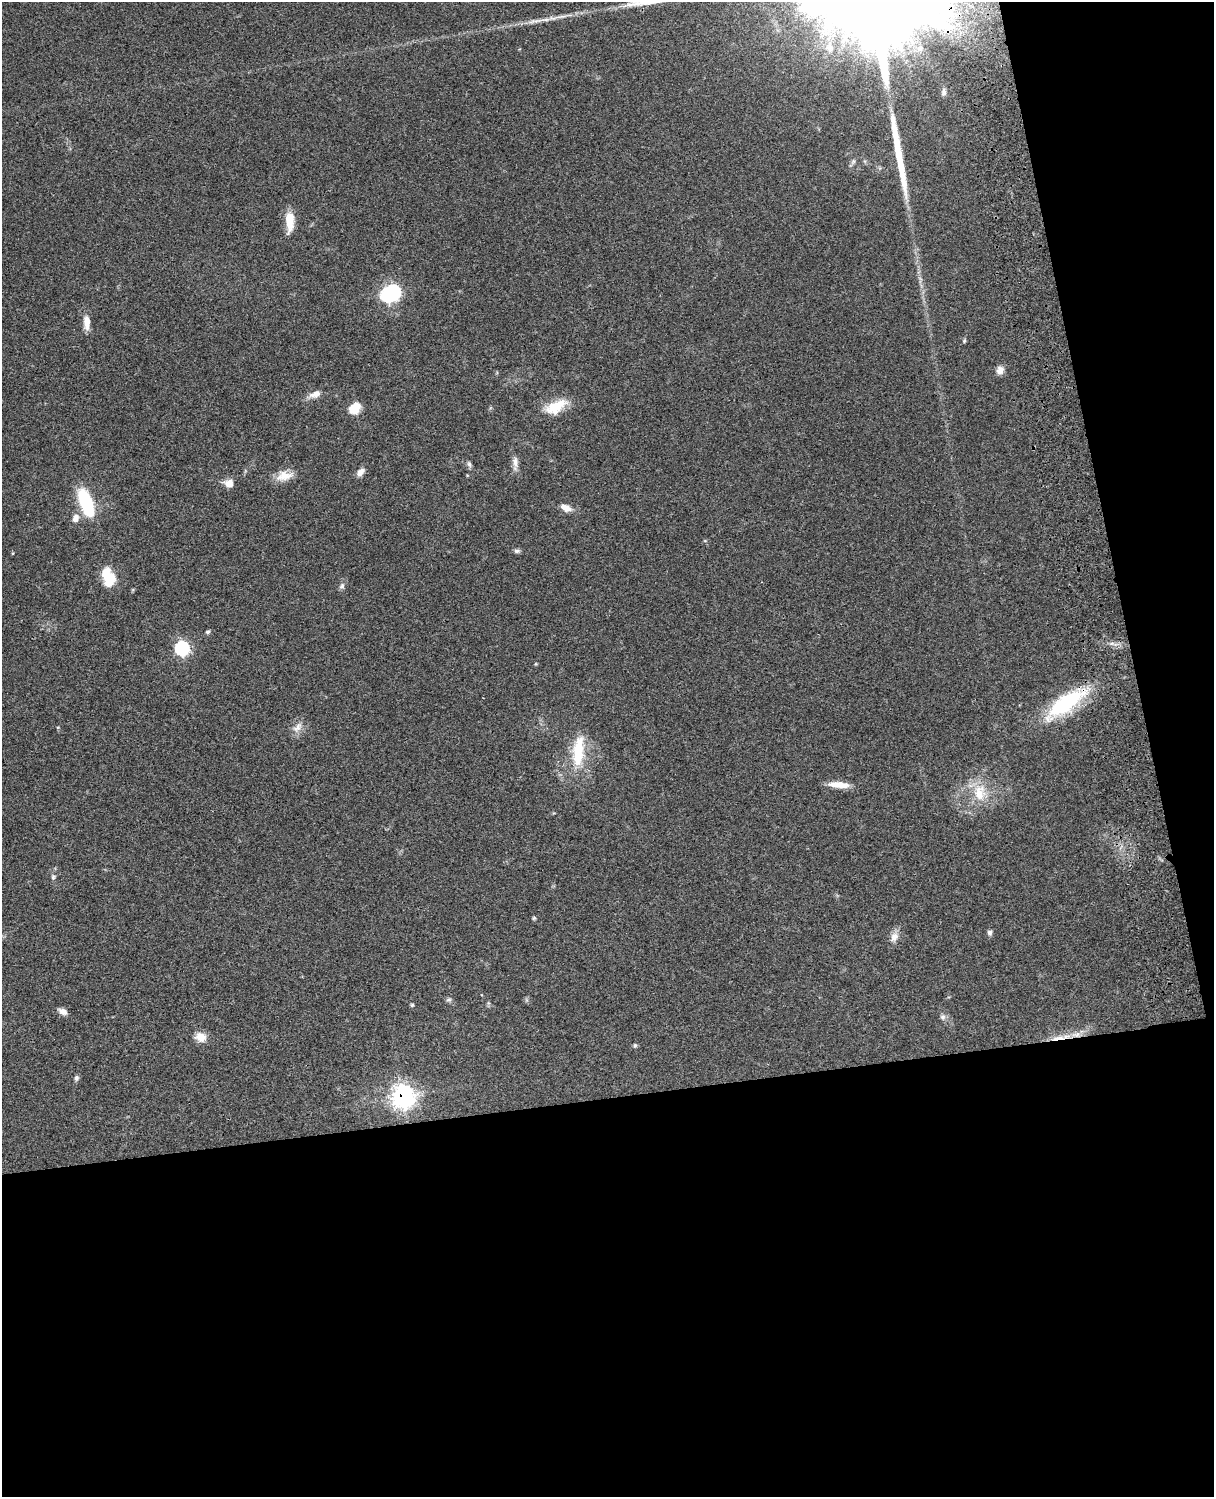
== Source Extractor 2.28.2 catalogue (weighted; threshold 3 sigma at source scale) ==
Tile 12 of 4 x 3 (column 4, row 3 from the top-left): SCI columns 3756-4967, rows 282-1776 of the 5088 x 4934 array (HDU 1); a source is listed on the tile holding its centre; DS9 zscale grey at full resolution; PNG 1216 x 1499 px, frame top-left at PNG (2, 2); no overlay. Shown black and unused: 33% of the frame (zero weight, under 3 of 4 exposures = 6% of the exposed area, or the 3 px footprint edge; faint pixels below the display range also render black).
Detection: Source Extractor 2.28.2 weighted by HDU 2 'WHT'; one run over the whole footprint, this tile lists its part. Background 0.0873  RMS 0.0063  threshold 0.0284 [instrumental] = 3 sigma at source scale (4.5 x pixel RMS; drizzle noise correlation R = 1.50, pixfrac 1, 0.05/0.05 arcsec/px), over >= 5 px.
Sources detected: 48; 2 inside a brighter object's white glare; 1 long thin detection or spike segment (spike, bleed or trail) — not listed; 1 inside a brighter listed object's ellipse — not listed separately; the other 44 listed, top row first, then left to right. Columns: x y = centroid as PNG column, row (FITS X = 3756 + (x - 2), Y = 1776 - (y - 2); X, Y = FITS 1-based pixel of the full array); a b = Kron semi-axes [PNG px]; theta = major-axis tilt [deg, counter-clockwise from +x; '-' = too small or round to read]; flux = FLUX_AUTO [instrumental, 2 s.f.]
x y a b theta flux
545 20 30 4 7 6.1
830 47 18 11 -84 8.5
920 48 9 8 - 3.1
944 92 10 7 89 2.2
853 161 7 5 61 1.3
289 220 22 8 -89 13
393 292 8 6 -67 73
87 323 20 8 -89 5.8
964 341 6 4 48 0.83
1000 370 11 9 65 3.7
315 394 15 8 19 4.8
556 407 28 14 27 15
354 408 13 10 50 10
515 462 15 7 -83 3.8
469 464 8 6 -73 1.5
360 472 12 7 48 3.5
284 476 22 12 12 8.7
229 483 9 8 - 6.2
86 503 33 14 -70 33
566 508 13 8 -26 5.3
75 518 10 8 69 4.2
517 551 9 5 6 1.5
109 580 22 11 90 15
342 586 8 7 - 1.7
208 632 6 5 - 1.1
182 648 7 7 - 94
1065 703 51 17 36 55
297 727 17 9 49 4.9
578 752 41 14 84 26
839 785 25 7 -5 8.3
980 793 25 17 89 17
53 877 7 5 88 1.2
534 918 5 5 - 0.78
990 932 7 6 - 1.5
894 937 14 10 57 4.6
449 1000 8 4 9 1.1
412 1005 4 4 - 0.92
63 1011 11 7 -27 3.2
943 1017 8 7 - 2
200 1037 14 11 -15 6.3
1058 1038 26 5 8 6.7
635 1045 6 5 - 1
76 1078 7 6 - 1.5
403 1096 9 9 - 340
Overlapping masked pixels (flux is a lower limit): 3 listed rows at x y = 1065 703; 1058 1038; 403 1096